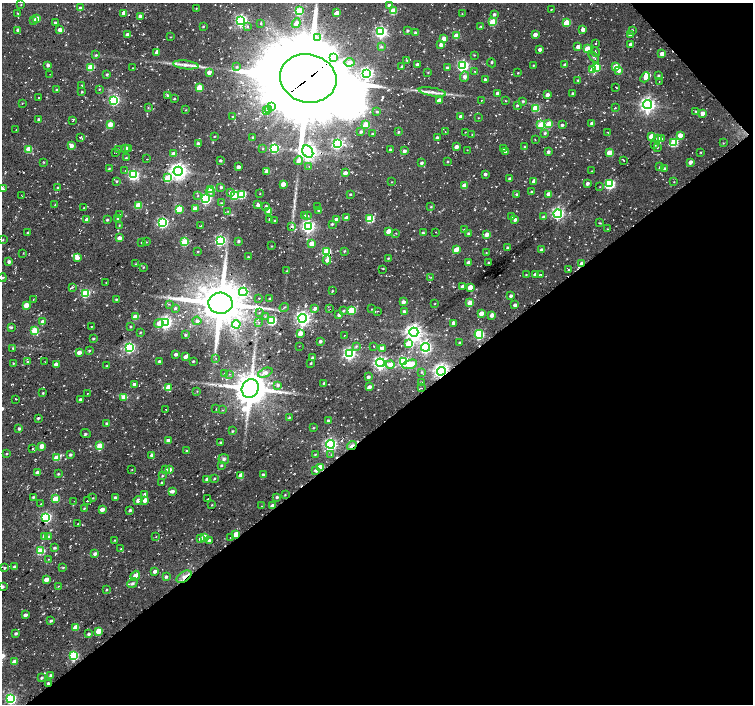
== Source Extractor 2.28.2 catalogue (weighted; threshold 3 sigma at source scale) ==
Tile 12 of 4 x 4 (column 4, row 3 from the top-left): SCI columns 4533-6034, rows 1627-3030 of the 6035 x 5996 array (HDU 1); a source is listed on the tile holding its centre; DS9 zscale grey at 2 x 2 block average (1 PNG px = mean of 2 x 2 image px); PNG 755 x 706 px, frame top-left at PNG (2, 3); each listed source drawn as its Kron ellipse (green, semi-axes under 4 px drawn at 4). Shown black and unused: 41% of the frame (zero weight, under 2 of 3 exposures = <1% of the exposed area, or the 3 px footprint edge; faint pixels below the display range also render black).
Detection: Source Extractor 2.28.2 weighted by HDU 2 'WHT'; one run over the whole footprint, this tile lists its part. Background 0.055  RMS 0.0084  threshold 0.0377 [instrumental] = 3 sigma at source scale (4.5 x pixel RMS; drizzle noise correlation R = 1.50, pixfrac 1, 0.0396/0.0396 arcsec/px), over >= 5 px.
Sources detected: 589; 1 too faint to see at this stretch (2 x 2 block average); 3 inside a brighter object's white glare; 10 cosmic-ray / hot-pixel residue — neither listed nor drawn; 10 inside a brighter listed object's ellipse — not listed separately; of the other 565, all 500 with FLUX_AUTO >= 0.813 (the completeness limit of this list) listed and drawn (65 fainter detections not listed), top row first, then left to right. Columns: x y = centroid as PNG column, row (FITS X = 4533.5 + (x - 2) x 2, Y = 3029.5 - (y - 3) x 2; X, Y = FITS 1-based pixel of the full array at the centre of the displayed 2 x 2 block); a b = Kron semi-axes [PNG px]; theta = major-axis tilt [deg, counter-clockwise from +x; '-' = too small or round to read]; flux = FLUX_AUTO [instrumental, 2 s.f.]
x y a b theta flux
21 5 2 2 - 1
389 5 3 3 - 6.2
80 8 3 2 - 5
196 8 2 2 - 0.91
552 9 2 2 - 0.86
299 11 3 3 - 88
393 11 3 3 - 56
124 13 3 3 - 14
337 13 3 3 - 16
18 14 2 2 - 0.95
462 14 2 2 - 0.86
494 14 3 3 - 4.1
140 16 3 2 - 9.5
37 18 3 3 - 19
241 20 4 4 - 330
34 21 3 3 - 5.6
55 22 3 2 - 2.7
493 22 3 3 - 60
567 22 3 3 - 53
261 23 4 2 - 1.7
296 23 5 3 - 11
203 26 3 2 - 1.7
248 26 4 2 - 2.2
481 26 2 2 - 1.2
583 29 3 3 - 11
18 30 3 3 - 4.7
60 30 4 3 - 14
408 30 3 3 - 3.2
632 30 3 3 - 2.7
381 32 4 4 - 340
415 32 2 2 - 3.4
535 34 3 3 - 10
128 35 3 2 - 11
630 35 3 3 - 7.8
456 36 3 3 - 32
171 37 2 2 - 1.1
318 38 3 3 - 4.4
444 39 3 3 - 19
596 43 2 2 - 1.3
631 44 3 2 - 12
441 45 3 3 - 7.8
381 46 4 4 - 3
578 47 3 2 - 11
540 49 3 2 - 7.1
587 49 3 3 - 49
157 52 3 2 - 11
596 52 5 2 - 3
662 54 3 3 - 13
96 55 3 2 - 1.9
474 55 3 2 - 1.3
594 57 6 4 -52 5
333 58 4 2 - 9.8
407 60 3 3 - 1.9
349 62 5 4 - 6.6
491 63 4 2 - 1.9
417 64 3 3 - 7
48 65 3 2 - 5.5
186 65 13 4 -7 12
533 65 2 2 - 1.4
565 65 3 3 - 8.8
463 66 4 4 - 290
91 67 3 3 - 67
237 67 4 3 - 3.3
402 67 2 2 - 3.7
596 67 3 3 - 66
616 67 3 3 - 40
132 68 2 2 - 0.89
447 68 3 2 - 4.5
592 70 3 3 - 19
619 70 3 3 - 7.7
475 71 2 2 - 1
209 72 3 3 - 12
428 72 2 2 - 1.3
367 73 4 4 - 420
518 73 2 2 - 1.5
50 74 2 2 - 1.1
107 74 3 2 - 2.8
658 75 3 2 - 2.6
465 77 5 4 - 6.8
645 77 5 4 - 13
308 78 28 24 -14 30000
485 79 3 2 - 3.5
578 80 3 3 - 1.9
659 81 2 2 - 0.81
82 85 2 2 - 2.6
199 87 3 3 - 52
616 87 3 2 - 1.6
99 89 2 2 - 1.4
57 90 3 2 - 1.9
82 92 2 2 - 2
432 92 13 3 -10 11
497 93 3 2 - 7.1
573 93 2 2 - 5.3
167 95 3 2 - 3.5
547 95 3 3 - 11
39 97 3 2 - 1.6
174 99 2 2 - 2.1
114 100 4 3 - 260
439 100 3 3 - 19
481 101 2 2 - 0.87
505 101 2 2 - 1.1
523 101 3 3 - 2.2
22 103 2 2 - 0.94
517 105 3 2 - 2.2
647 105 4 4 - 660
272 107 3 2 - 5.2
148 108 3 2 - 1.3
535 108 3 3 - 59
615 108 3 2 - 1
186 110 3 2 - 0.93
268 110 2 2 - 3.2
267 111 2 2 - 2.4
696 111 2 2 - 1.3
377 112 3 2 - 2.1
702 113 3 3 - 13
232 116 2 2 - 1.3
461 116 3 2 - 14
478 118 3 2 - 0.9
39 119 3 2 - 4.1
73 121 4 2 - 1.4
592 123 3 3 - 5.4
110 124 3 3 - 29
549 124 3 3 - 46
366 125 3 3 - 41
541 125 3 3 - 65
562 125 3 2 - 3.6
16 130 2 2 - 0.96
361 132 3 3 - 4.2
398 132 2 2 - 2.2
445 132 2 2 - 0.85
465 132 2 2 - 0.84
608 132 2 2 - 0.86
545 133 3 2 - 2.8
372 134 2 2 - 2.3
472 134 2 2 - 0.9
680 135 3 3 - 15
214 136 3 2 - 1.2
651 136 3 3 - 23
80 137 4 3 - 2.1
253 137 3 2 - 2.7
437 138 3 2 - 7.2
658 138 3 3 - 9.4
535 139 2 2 - 0.92
661 139 3 3 - 4.8
674 143 4 3 - 94
723 143 3 2 - 1.1
198 144 4 3 - 5.9
337 144 4 4 - 270
71 145 4 3 - 8.8
655 145 3 3 - 2.8
456 147 3 2 - 13
524 147 2 2 - 1.9
657 147 3 3 - 1.9
125 148 3 3 - 13
274 148 4 3 - 170
503 148 3 3 - 3.9
29 149 3 3 - 50
129 149 3 2 - 1.1
263 149 3 2 - 1.4
118 150 3 3 - 1.5
390 150 3 2 - 3.3
467 150 2 2 - 1.1
404 151 3 3 - 5.4
115 152 4 2 - 1.5
308 152 6 5 - 1000
505 152 3 3 - 3.1
548 152 3 2 - 4.8
701 152 2 2 - 1.5
609 153 3 3 - 29
173 154 3 2 - 14
126 158 2 2 - 2
147 159 2 2 - 1
220 160 2 2 - 2.5
298 161 4 4 - 7.5
447 161 2 2 - 2
624 161 2 2 - 0.93
44 162 3 2 - 1.2
690 162 3 2 - 9.2
421 163 3 2 - 4.3
309 166 2 2 - 0.81
238 167 2 2 - 7.7
660 167 4 2 - 2.6
664 168 3 3 - 3
109 169 3 2 - 2.1
125 170 2 2 - 0.96
178 171 4 4 - 910
267 171 4 3 - 11
592 171 2 2 - 0.85
345 173 3 3 - 11
485 174 3 2 - 4.2
133 175 4 3 - 220
168 178 4 3 - 51
510 179 3 3 - 5.8
117 181 3 2 - 2.3
534 181 3 3 - 12
391 182 3 2 - 1.1
674 182 2 2 - 0.89
587 183 3 2 - 6.1
283 184 3 3 - 16
610 184 4 3 - 210
464 185 3 3 - 21
58 187 2 2 - 1.8
221 187 3 3 - 3.4
600 187 2 2 - 0.97
3 188 4 3 - 3.3
210 189 3 2 - 10
210 192 5 4 - 5.6
531 192 3 2 - 2
230 193 4 4 - 5.4
242 194 3 3 - 93
260 194 2 2 - 0.95
350 194 2 2 - 2.2
517 194 3 3 - 3
548 194 3 2 - 15
22 196 3 2 - 0.86
198 196 3 2 - 1.1
234 196 3 3 - 74
206 199 4 3 - 250
221 203 2 2 - 1.7
55 205 2 2 - 1.2
138 205 3 3 - 43
258 205 3 3 - 5.6
266 206 3 2 - 3.5
318 207 3 2 - 1.9
431 207 2 2 - 1.8
84 208 2 2 - 1.4
179 209 3 3 - 65
195 209 3 3 - 16
228 211 2 2 - 1
269 211 3 3 - 20
319 211 3 3 - 3.1
558 214 4 4 - 390
119 215 3 2 - 2.3
305 215 3 3 - 3.2
308 216 3 2 - 1.6
512 217 3 3 - 2.1
543 217 3 3 - 4.2
347 218 3 3 - 18
118 219 3 2 - 1.9
270 219 3 3 - 3.8
336 219 3 3 - 14
370 219 3 3 - 96
515 219 3 3 - 6.5
87 220 3 3 - 17
107 220 2 2 - 3.1
275 221 2 2 - 1.8
163 222 4 3 - 240
599 223 2 2 - 1.3
332 224 2 2 - 2.5
119 225 3 2 - 1.3
200 226 3 2 - 1.4
292 227 3 3 - 3.5
308 227 4 4 - 430
465 229 3 2 - 1.5
607 229 2 2 - 1.3
388 231 3 3 - 15
436 232 2 2 - 1.9
28 233 3 2 - 2.7
396 233 2 2 - 1.5
423 233 3 3 - 2.8
468 234 3 3 - 4
487 234 3 3 - 15
119 238 3 3 - 15
3 240 2 2 - 1.3
220 240 4 3 - 240
238 241 3 2 - 3.1
146 242 2 2 - 1.1
185 242 3 3 - 68
141 243 2 2 - 0.85
312 244 3 3 - 26
271 246 2 2 - 1
507 248 3 2 - 3.1
456 250 3 3 - 18
541 250 3 3 - 3.3
198 251 2 2 - 1.4
344 251 3 3 - 2
326 252 4 3 - 120
23 253 3 2 - 0.99
486 253 2 2 - 0.99
248 257 2 2 - 1.7
77 258 3 3 - 15
388 258 2 2 - 1.7
327 260 4 3 - 7.7
9 262 3 2 - 5.9
469 263 4 3 - 7
488 263 2 2 - 2.1
136 264 2 2 - 1.2
582 264 3 3 - 12
143 267 2 2 - 1.5
383 269 3 2 - 1.6
568 269 2 2 - 1.3
287 271 3 3 - 1.8
535 274 3 2 - 7.9
540 274 4 2 - 1.7
526 275 2 2 - 1.2
431 277 2 2 - 1.1
2 278 4 2 - 2.5
106 283 2 2 - 1.4
73 287 2 2 - 1.3
463 287 3 2 - 11
470 287 3 3 - 27
332 291 2 2 - 1.5
243 292 4 4 - 200
85 293 3 3 - 120
511 296 3 2 - 4.9
259 298 2 2 - 1.1
116 299 3 2 - 2.2
270 299 2 2 - 2.5
33 300 2 2 - 1.2
403 302 3 3 - 6.2
220 303 12 10 -3 7600
435 303 2 2 - 1.1
470 303 3 3 - 38
169 304 3 2 - 1.2
26 305 3 3 - 25
515 305 3 2 - 6.2
284 307 5 2 - 2.1
175 308 3 3 - 3.1
315 308 3 3 - 6.4
330 309 2 2 - 1.2
372 309 2 2 - 1.2
352 310 3 3 - 89
343 311 3 2 - 2
377 311 2 2 - 1.2
404 311 3 2 - 4.3
259 312 2 2 - 0.92
481 313 4 3 - 12
339 315 3 2 - 6.7
492 315 3 3 - 11
265 316 3 2 - 1.3
135 317 3 3 - 31
303 318 4 4 - 590
43 321 3 3 - 8.5
197 321 4 4 - 4.6
272 321 3 3 - 130
165 322 4 4 - 380
259 322 4 2 - 1.2
159 323 4 4 - 11
453 323 3 3 - 8.8
236 324 4 3 - 49
91 326 2 2 - 1.1
11 327 4 3 - 3.2
130 327 2 2 - 2.4
35 331 3 3 - 59
140 332 2 2 - 1.7
414 332 4 4 - 880
300 333 3 3 - 19
479 334 4 4 - 180
186 335 2 2 - 2.9
344 335 2 2 - 0.84
93 339 2 2 - 2.4
320 341 2 2 - 4.2
459 342 2 2 - 2.4
409 344 4 3 - 45
299 346 2 2 - 1.4
356 346 3 3 - 2.3
374 346 2 2 - 1.9
129 347 4 3 - 260
425 347 4 4 - 350
13 348 3 2 - 1.6
382 348 3 3 - 7.1
89 351 4 3 - 1.8
79 352 3 2 - 12
349 353 4 4 - 350
176 354 2 2 - 5.8
185 357 4 2 - 7.3
216 358 2 2 - 1.1
313 358 3 2 - 5.5
159 361 2 2 - 3.2
193 361 2 2 - 2.2
403 361 4 3 - 200
28 362 3 2 - 1.7
45 362 2 2 - 0.92
13 363 2 2 - 1.5
311 363 3 2 - 2.1
380 363 4 4 - 490
56 364 3 3 - 12
390 364 4 4 - 13
410 364 7 4 15 34
107 366 2 2 - 2.4
441 371 4 4 - 730
422 372 3 3 - 1.8
265 373 8 4 23 8.9
224 374 3 2 - 2
229 374 2 2 - 1
368 377 3 3 - 5.3
324 383 2 2 - 2.3
421 383 3 2 - 2.2
134 384 3 2 - 9.5
278 385 3 3 - 4.3
168 387 3 3 - 25
369 387 3 2 - 9.6
250 388 9 8 - 4400
421 388 2 2 - 1
197 391 2 2 - 1.1
43 393 3 2 - 1.8
87 393 2 2 - 1.2
124 397 4 3 - 12
16 399 2 2 - 0.96
81 400 2 2 - 6.7
216 409 2 2 - 1.3
166 410 2 2 - 0.93
222 410 2 2 - 1.6
289 417 3 2 - 2.1
38 418 2 2 - 3.1
328 421 3 2 - 6.1
107 424 2 2 - 4.3
19 428 3 3 - 3.7
313 428 2 2 - 1.4
232 431 2 2 - 2.2
86 434 5 2 - 2.5
168 440 3 2 - 7
220 442 3 2 - 2.5
330 444 4 4 - 390
42 446 3 3 - 19
100 446 3 3 - 42
352 446 5 2 - 22
32 448 2 2 - 1.2
187 451 2 2 - 1.5
7 454 3 2 - 1.7
315 454 3 2 - 1.7
70 455 3 3 - 3.7
152 455 3 3 - 7.7
331 455 2 2 - 0.92
57 458 4 3 - 43
224 459 5 5 - 4.7
221 465 3 3 - 2.5
320 467 3 3 - 42
166 469 3 2 - 2.7
169 469 3 3 - 11
132 470 2 2 - 0.85
316 470 3 3 - 5.8
38 473 3 2 - 15
58 474 3 2 - 2
241 475 3 3 - 13
263 475 3 2 - 6
162 476 3 2 - 2
214 478 3 2 - 2
207 479 3 2 - 7.6
162 483 2 2 - 3.2
172 491 3 3 - 5.9
145 494 3 3 - 4.3
285 495 3 2 - 1.5
33 497 3 2 - 2.6
115 497 3 3 - 3.7
277 497 3 2 - 4.2
93 498 2 2 - 1.5
55 499 3 3 - 36
208 499 2 2 - 1.5
138 500 4 4 - 6.6
145 500 4 3 - 17
74 501 2 2 - 0.95
87 501 2 2 - 2.8
41 504 3 2 - 0.82
212 505 3 2 - 1.2
261 506 2 2 - 0.98
272 506 3 3 - 14
84 508 3 2 - 1.8
102 509 3 2 - 15
130 510 2 2 - 4.1
46 517 4 3 - 230
78 524 2 2 - 1.8
236 534 3 3 - 39
44 537 4 4 - 8.9
49 537 3 3 - 9.8
156 537 2 2 - 0.86
205 537 3 3 - 30
230 538 2 2 - 1.3
200 539 3 3 - 4.2
115 540 2 2 - 1.3
209 540 3 3 - 5.4
55 548 3 3 - 2.9
121 549 3 2 - 1.2
41 551 3 3 - 68
95 554 3 2 - 6.9
49 559 3 2 - 1
14 566 3 3 - 3.1
63 567 3 3 - 1.8
5 568 3 2 - 2.5
155 571 3 2 - 8.8
135 576 5 4 - 12
166 576 3 3 - 3.3
184 577 8 5 35 10
46 580 3 3 - 20
132 583 5 4 - 4.5
58 586 2 2 - 0.93
2 587 3 2 - 7.5
106 590 3 2 - 1.4
25 615 3 3 - 7.1
51 621 3 2 - 3.8
76 627 3 3 - 34
98 631 3 3 - 29
15 633 3 2 - 3.5
89 634 3 3 - 3.5
74 656 3 3 - 130
15 661 3 3 - 18
50 675 3 2 - 4
41 678 2 2 - 2.9
48 683 3 2 - 4.6
11 699 4 3 - 240
Overlapping masked pixels (flux is a lower limit): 9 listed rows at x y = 308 78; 582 264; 441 371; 352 446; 320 467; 272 506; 236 534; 184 577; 48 683
Isophote crosses this tile's border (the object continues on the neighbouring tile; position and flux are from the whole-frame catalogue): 4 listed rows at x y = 3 188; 2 278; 2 587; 11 699
Diffuse or blended objects may show on this block-average render without a row.